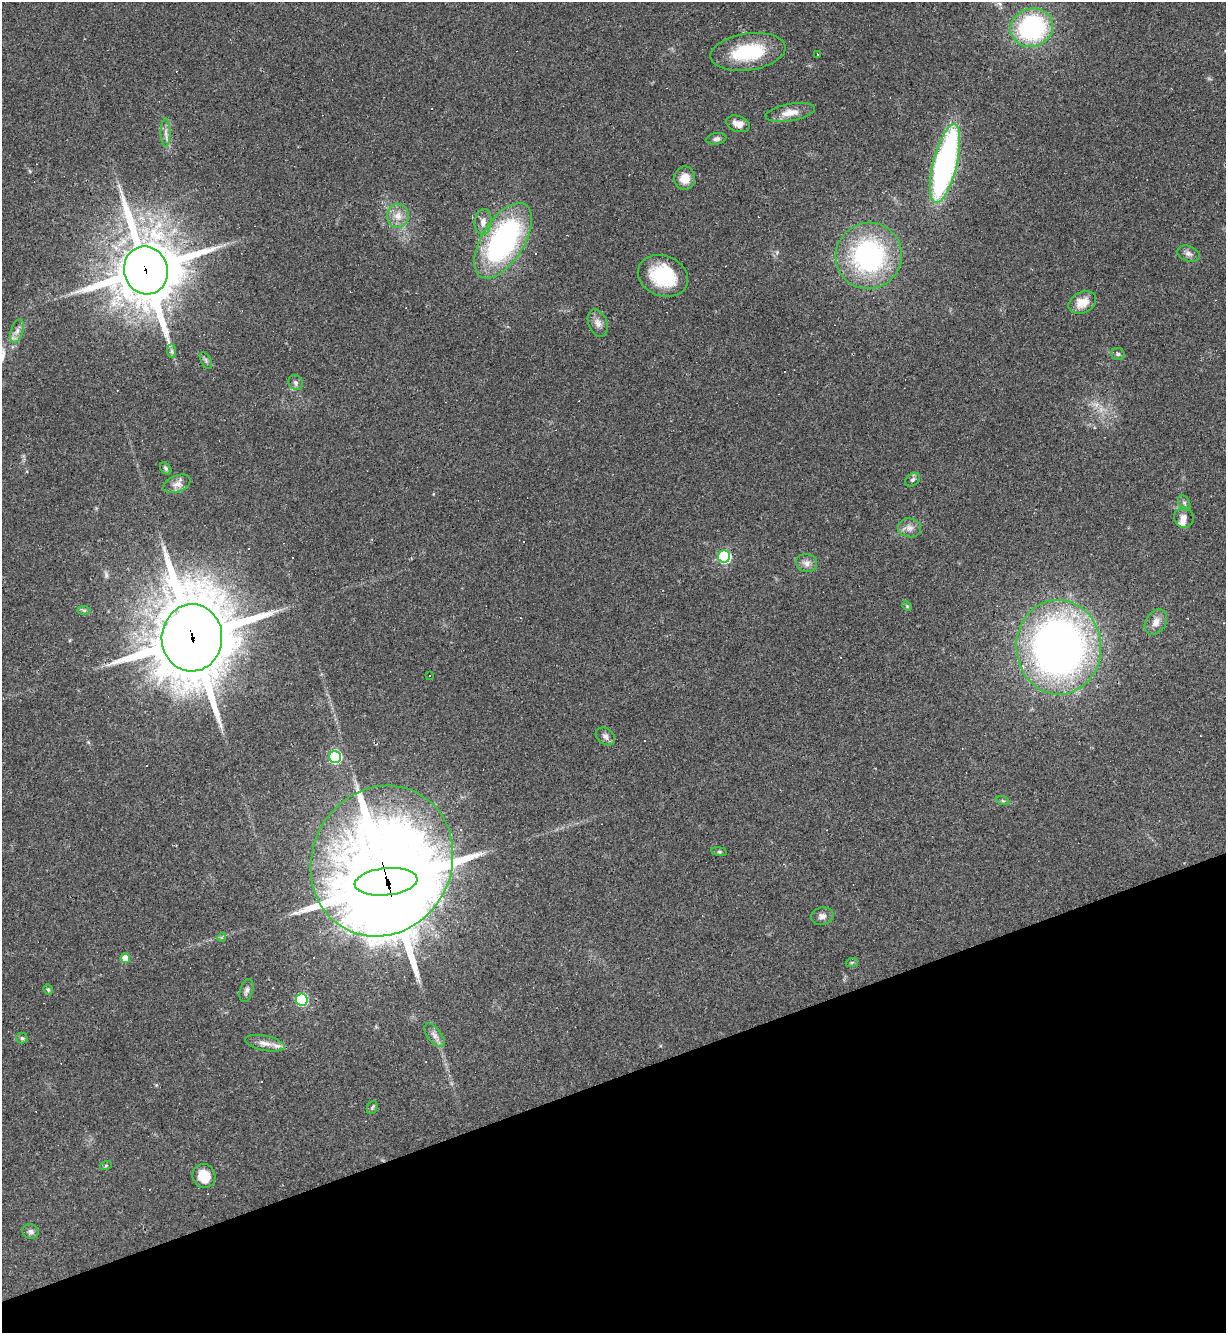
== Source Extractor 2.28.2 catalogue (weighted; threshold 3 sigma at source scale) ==
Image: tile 14 of 4 x 4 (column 2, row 4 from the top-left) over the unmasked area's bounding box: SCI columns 1370-2593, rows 1-1331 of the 5310 x 5323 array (HDU 1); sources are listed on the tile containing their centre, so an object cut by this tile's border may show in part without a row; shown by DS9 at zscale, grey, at full resolution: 1 PNG px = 1 image px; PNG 1228 x 1335 px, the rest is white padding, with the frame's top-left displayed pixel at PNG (2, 2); every listed detection drawn as its Kron ellipse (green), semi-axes under 4 PNG px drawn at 4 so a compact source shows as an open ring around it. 19% of this frame is shown black and not used: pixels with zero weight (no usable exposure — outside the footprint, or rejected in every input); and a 3 px margin inside the footprint's outer edge (the drizzle kernel's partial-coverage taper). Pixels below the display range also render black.
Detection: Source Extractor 2.28.2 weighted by HDU 2 'WHT'; one run over the whole footprint, this tile lists its part. Background 0.0585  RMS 0.0068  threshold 0.0307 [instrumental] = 3 sigma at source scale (4.5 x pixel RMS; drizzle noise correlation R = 1.50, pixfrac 1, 0.05/0.05 arcsec/px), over >= 5 px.
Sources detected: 78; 18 cosmic-ray / hot-pixel residue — neither listed nor drawn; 3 inside a brighter listed object's ellipse — not listed separately; the other 57 listed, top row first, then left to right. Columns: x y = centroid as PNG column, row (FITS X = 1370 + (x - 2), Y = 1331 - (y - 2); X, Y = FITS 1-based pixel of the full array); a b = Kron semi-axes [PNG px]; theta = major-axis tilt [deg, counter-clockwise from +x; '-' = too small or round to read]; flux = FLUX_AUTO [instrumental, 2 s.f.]
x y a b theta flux
1032 28 21 19 18 99
748 52 38 18 8 41
817 54 3 2 - 0.84
790 112 25 8 10 8.6
738 124 12 8 -19 5.2
166 133 14 5 -90 3.3
716 139 10 6 11 1.9
945 164 40 12 76 210
685 178 11 10 - 8.5
398 216 12 10 82 6.7
483 222 13 8 86 4.5
503 241 42 21 58 150
1188 254 11 7 -18 2.9
869 256 33 33 - 110
146 270 24 22 -73 4300
663 276 26 20 -22 38
1082 302 14 10 25 11
598 323 14 9 -68 4.3
17 331 12 6 72 3.4
172 351 7 4 -89 1.5
1118 354 7 6 - 1.7
206 361 9 5 -63 1.5
295 382 8 7 - 2
166 468 7 5 -52 1.3
913 480 8 6 39 1.7
177 484 14 8 22 4.7
1184 503 8 5 -61 1.7
1184 518 10 9 - 4
909 528 11 9 -9 4.3
724 557 6 6 - 92
807 563 10 9 - 4
907 606 5 4 - 0.73
84 610 7 4 -1 1.1
1156 622 14 10 59 5.3
192 638 34 30 86 6200
1059 647 47 42 -87 400
430 675 2 2 - 0.45
605 736 11 7 -38 2.9
335 757 6 6 - 75
1003 801 7 4 -19 1
719 852 8 4 -8 0.97
382 861 77 69 62 1600
386 882 31 13 5 6000
822 916 11 8 11 3.2
222 937 4 4 - 2.1
125 958 5 4 - 11
852 962 6 4 19 0.87
48 990 5 4 - 0.89
246 990 12 6 73 2.4
302 1000 6 6 - 64
434 1035 14 7 -52 3.5
22 1038 5 5 - 1.2
265 1043 20 7 -12 5.4
372 1107 7 5 69 1.1
106 1165 6 4 20 0.89
204 1176 12 11 - 14
31 1232 8 7 - 2.2
Overlapping masked pixels (flux is a lower limit): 4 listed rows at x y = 146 270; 192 638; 382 861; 386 882